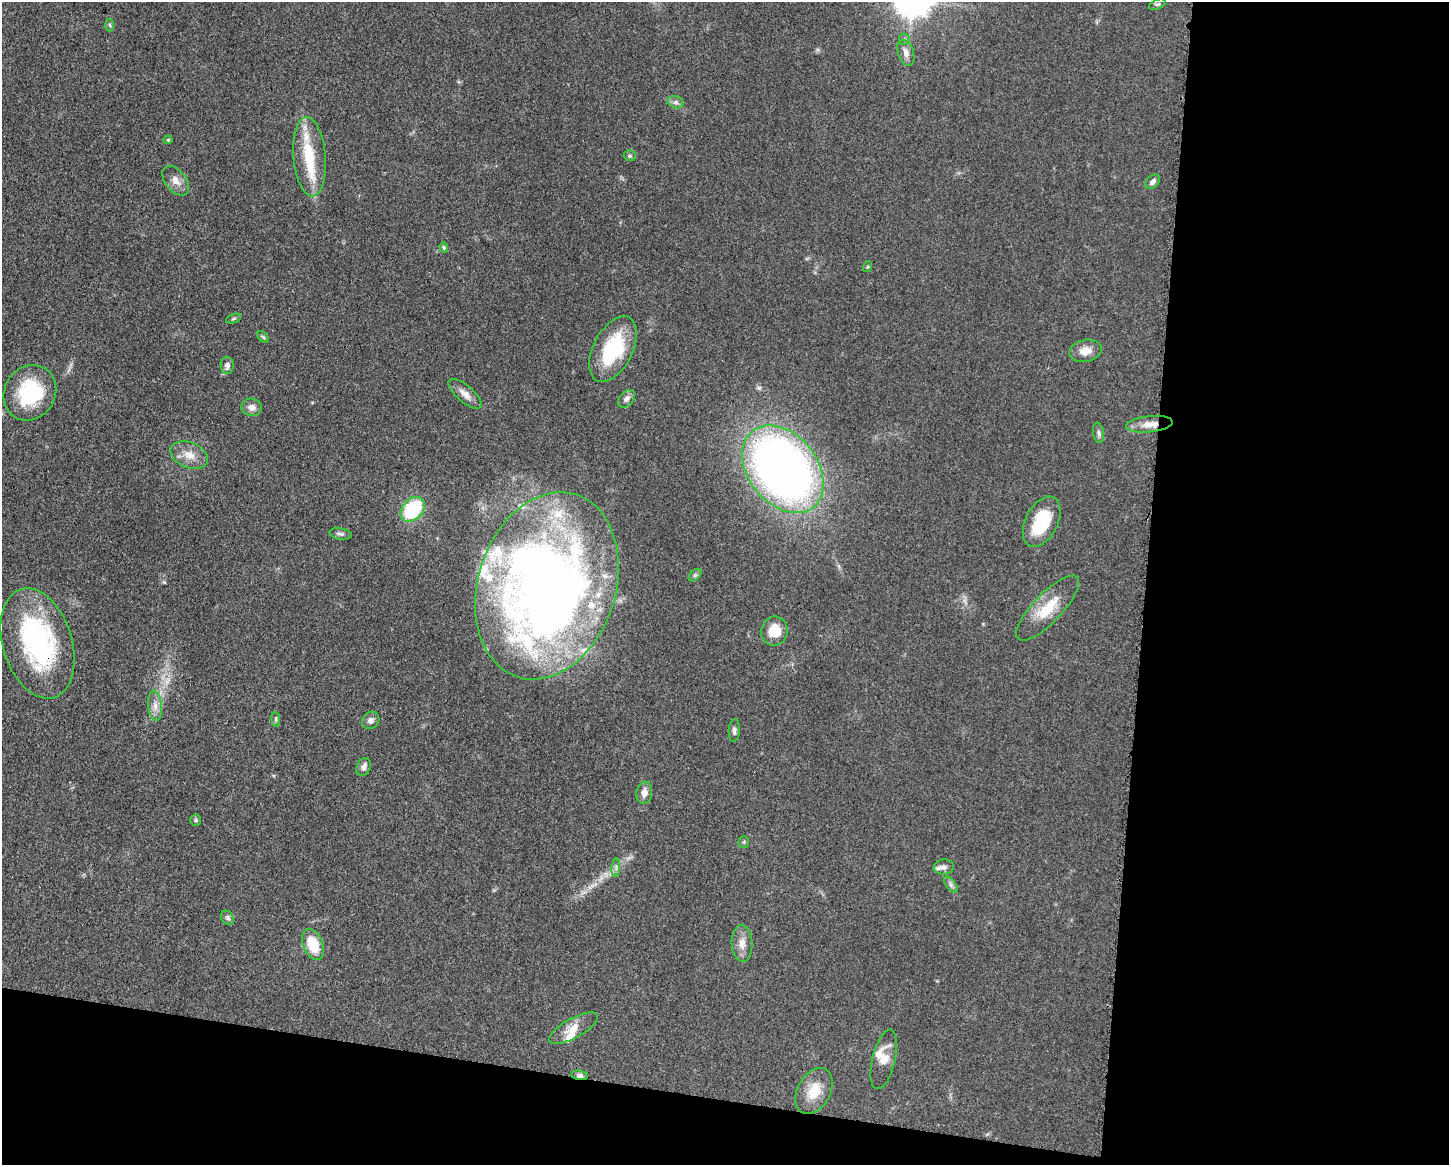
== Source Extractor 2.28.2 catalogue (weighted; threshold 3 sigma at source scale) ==
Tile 12 of 3 x 4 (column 3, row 4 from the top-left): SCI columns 3125-4571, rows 4-1166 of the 4682 x 4655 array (HDU 1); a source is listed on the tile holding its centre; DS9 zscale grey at full resolution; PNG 1451 x 1167 px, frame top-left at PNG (2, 2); each listed source drawn as its Kron ellipse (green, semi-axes under 4 px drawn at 4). Shown black and unused: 27% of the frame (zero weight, under 3 of 5 exposures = <1% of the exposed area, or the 3 px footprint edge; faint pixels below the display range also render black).
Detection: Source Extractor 2.28.2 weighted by HDU 2 'WHT'; one run over the whole footprint, this tile lists its part. Background 0.0601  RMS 0.0056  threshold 0.0251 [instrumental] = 3 sigma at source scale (4.5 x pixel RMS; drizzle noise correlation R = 1.50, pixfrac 1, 0.05/0.05 arcsec/px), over >= 5 px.
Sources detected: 64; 2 inside a brighter object's white glare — neither listed nor drawn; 11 inside a brighter listed object's ellipse — not listed separately; the other 51 listed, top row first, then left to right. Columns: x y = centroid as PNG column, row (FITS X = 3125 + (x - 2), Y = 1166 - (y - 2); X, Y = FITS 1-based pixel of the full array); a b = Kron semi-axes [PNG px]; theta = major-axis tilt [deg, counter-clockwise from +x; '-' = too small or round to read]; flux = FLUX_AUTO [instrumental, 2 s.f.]
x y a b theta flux
1158 4 9 4 25 1.1
110 25 6 4 -87 0.83
904 39 6 5 - 1
906 53 13 8 -72 3.5
676 102 8 6 -21 1.7
168 140 4 4 - 0.54
630 156 6 5 - 0.99
310 157 40 16 -85 22
176 181 17 10 -51 4.9
1153 182 8 5 45 2.3
444 247 5 4 - 0.69
867 267 5 3 - 0.62
233 319 8 3 19 0.84
263 337 7 4 -45 0.85
613 349 35 19 63 38
1085 351 16 11 12 6.3
227 365 8 6 -88 2.3
30 393 29 25 57 38
465 394 21 8 -41 4.8
627 399 10 7 49 2.5
252 407 10 8 -10 3.3
1149 424 23 8 5 6.7
1098 433 10 5 -80 1.5
189 455 19 12 -22 7.5
783 469 49 34 -51 430
413 509 14 10 47 42
1042 522 27 16 63 26
340 534 11 5 -9 1.6
695 575 7 4 44 1.2
547 586 96 69 72 610
1048 608 43 14 46 17
774 631 14 13 - 11
38 643 57 34 -73 94
155 706 15 7 -84 4.1
276 719 7 3 -82 0.84
371 720 9 8 - 2.2
734 730 11 5 86 1.7
364 767 9 6 68 2.9
644 793 11 8 82 3.9
196 820 6 5 - 0.86
744 842 5 5 - 0.79
944 867 10 7 7 2.1
616 868 9 3 85 1.3
951 885 9 5 -55 1.7
228 918 8 6 -52 1.4
742 943 18 10 -87 5.6
313 944 16 10 -67 15
574 1028 27 9 29 7.9
884 1059 30 11 76 7.9
580 1075 8 4 -8 2.6
814 1091 25 16 62 13
Overlapping masked pixels (flux is a lower limit): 3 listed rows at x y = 1149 424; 38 643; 580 1075